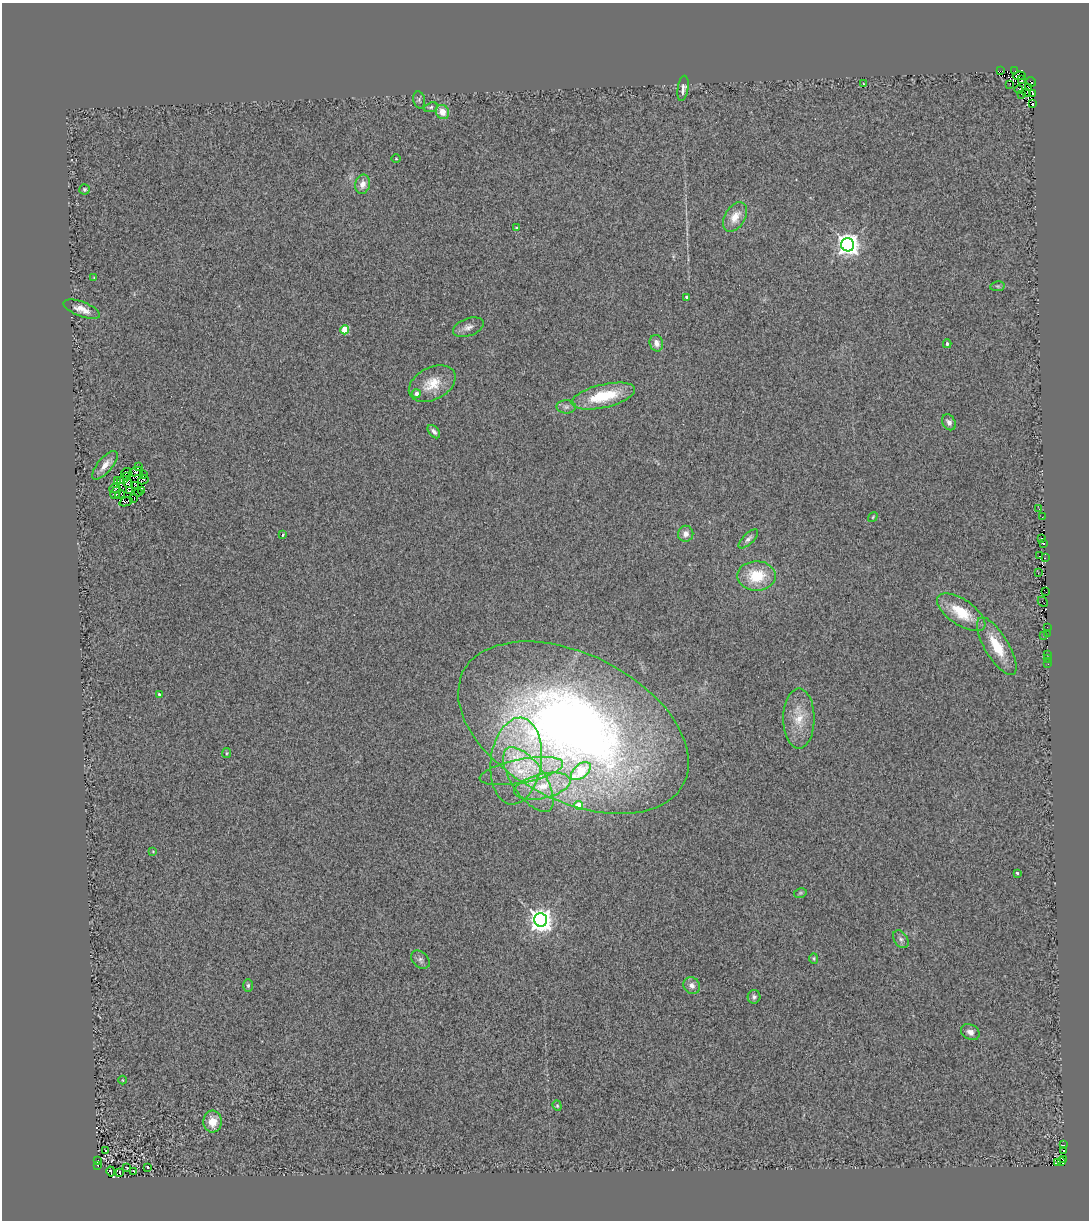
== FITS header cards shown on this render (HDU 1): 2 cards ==
NAXIS1  =                 1087
NAXIS2  =                 1218

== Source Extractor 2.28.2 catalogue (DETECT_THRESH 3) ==
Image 1087 x 1218 px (HDU 1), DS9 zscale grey, 1 PNG px = 1 image px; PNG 1091 x 1222 px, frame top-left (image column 1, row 1218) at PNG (2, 3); each listed source drawn as its Kron ellipse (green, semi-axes under 4 px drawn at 4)
Background 0.413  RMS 0.32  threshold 0.958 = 3 sigma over >= 5 px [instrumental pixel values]
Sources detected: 125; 9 with non-positive FLUX_AUTO (blend fragments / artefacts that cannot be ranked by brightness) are neither listed nor drawn; the other 116 listed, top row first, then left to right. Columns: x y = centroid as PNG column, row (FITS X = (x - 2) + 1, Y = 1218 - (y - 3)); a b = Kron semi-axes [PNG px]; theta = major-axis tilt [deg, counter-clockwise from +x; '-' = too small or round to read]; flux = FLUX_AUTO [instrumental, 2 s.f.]
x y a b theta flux
1000 71 3 2 - 710
1015 71 3 2 - 280
1019 76 6 4 7 430
1022 80 3 2 - 300
1031 82 5 2 - 420
863 84 3 3 - 47
1010 84 2 2 - 43
683 88 13 5 81 110
1029 88 3 2 - 390
1019 89 4 3 - 400
1026 93 3 2 - 230
1033 93 3 2 - 1200
1021 94 2 2 - 280
419 100 9 6 -76 53
1033 104 3 2 - 1700
431 107 7 4 21 37
442 112 7 6 - 220
396 159 4 3 - 18
363 184 10 7 79 160
85 189 5 5 - 41
735 217 16 10 58 290
517 228 4 3 - 42
848 245 7 6 - 17000
94 278 3 3 - 19
998 286 7 5 9 34
687 297 3 3 - 65
82 309 19 7 -20 190
468 327 16 8 19 130
345 330 4 4 - 810
656 343 8 6 -77 140
947 344 4 3 - 39
432 384 25 16 27 470
416 394 4 4 - 120
603 396 32 11 13 980
566 407 10 6 -1 79
949 422 8 6 -58 92
434 432 8 5 -50 76
105 465 17 7 49 200
138 466 3 3 - 36
126 472 5 2 - 27
136 472 7 3 18 16
143 475 3 2 - 17
127 477 4 3 - 24
123 479 4 2 - 14
117 480 3 3 - 25
143 480 5 2 - 27
120 481 3 2 - 22
128 483 5 2 - 7.4
136 485 4 2 - 20
115 489 5 2 - 35
142 490 4 2 - 28
129 491 3 2 - 28
138 492 4 2 - 1.4
115 493 6 5 - 46
120 494 5 3 - 24
133 498 4 2 - 9.9
126 502 7 3 21 7.3
1039 509 3 2 - 58
873 517 5 3 - 21
1042 517 2 2 - 39
686 534 8 7 - 130
283 535 3 3 - 22
1042 538 3 2 - 310
748 539 12 5 44 81
1043 543 4 3 - 670
1040 556 3 2 - 75
1045 558 2 2 - 44
1038 573 2 2 - 49
756 576 19 15 1 760
1046 592 3 2 - 110
1043 602 5 2 - 700
961 612 28 12 -34 680
1047 627 2 2 - 24
1047 634 2 2 - 43
1043 635 2 2 - 460
997 646 33 12 -59 680
1047 654 3 2 - 34
1048 659 3 2 - 21
1048 664 2 2 - 22
159 694 3 3 - 32
799 718 30 15 90 520
573 728 124 73 -27 20000
227 753 5 4 - 28
516 761 43 25 82 1600
521 771 42 12 11 800
581 771 11 7 40 1000
528 779 37 16 -56 970
542 786 29 12 13 660
578 805 4 4 - 440
153 851 4 2 - 13
1017 873 3 3 - 34
800 893 6 4 12 33
541 920 7 6 - 21000
901 939 10 6 -54 71
814 959 5 4 - 31
420 960 11 7 -44 73
248 985 6 5 - 41
692 985 9 8 - 120
754 997 7 6 - 53
970 1032 10 7 -30 120
123 1080 4 3 - 15
557 1106 5 4 - 28
213 1122 11 9 87 350
1063 1145 3 2 - 22
1063 1150 3 2 - 300
105 1151 2 2 - 17
1064 1159 4 2 - 15
97 1161 2 2 - 15
1062 1162 3 2 - 51
1058 1163 4 2 - 99
97 1166 2 2 - 13
148 1167 3 2 - 14
127 1168 3 2 - 14
111 1171 5 3 - 59
134 1171 3 2 - 14
120 1173 3 2 - 17
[9 non-positive-flux detections neither listed nor drawn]